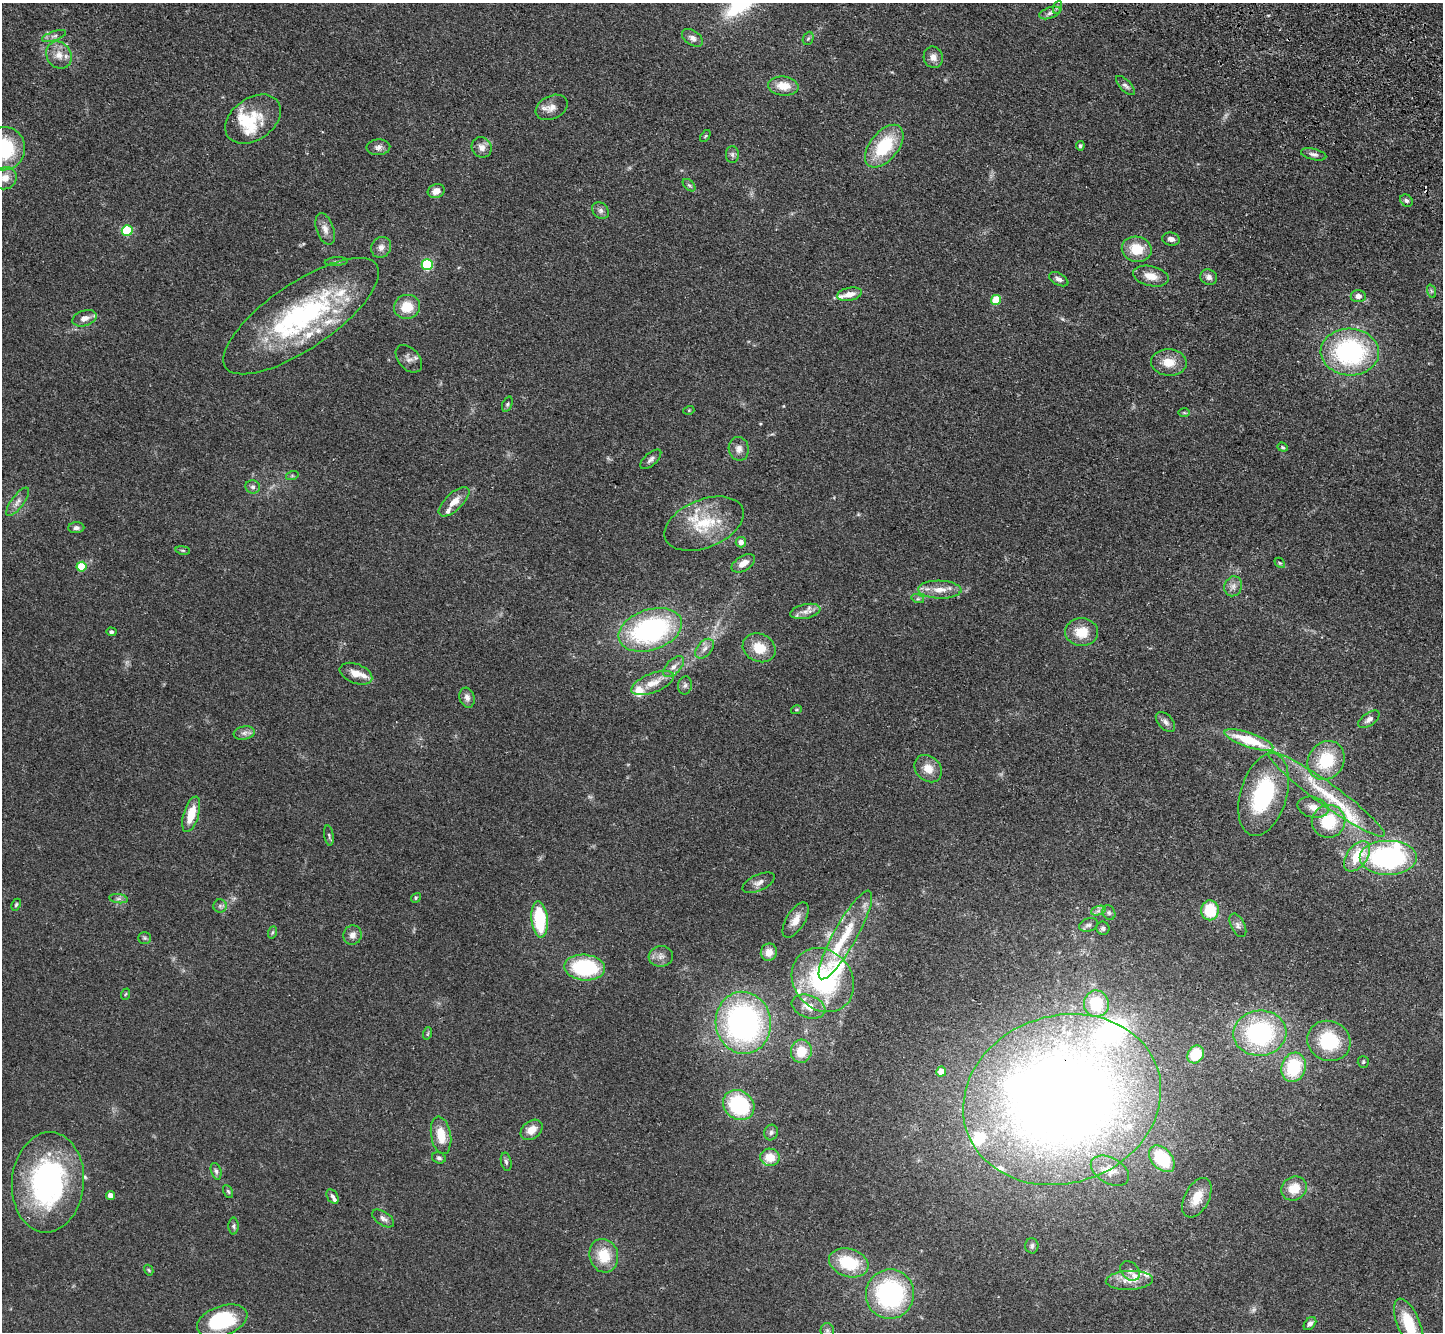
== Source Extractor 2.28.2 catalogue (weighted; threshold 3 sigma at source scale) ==
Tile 10 of 4 x 4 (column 2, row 3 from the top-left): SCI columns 1511-2951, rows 1721-3050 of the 5902 x 5965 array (HDU 1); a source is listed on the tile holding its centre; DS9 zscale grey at full resolution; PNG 1445 x 1334 px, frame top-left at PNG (2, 3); each listed source drawn as its Kron ellipse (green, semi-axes under 4 px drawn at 4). Shown black and unused: <1% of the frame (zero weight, under 3 of 4 exposures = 6% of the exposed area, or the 3 px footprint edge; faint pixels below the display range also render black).
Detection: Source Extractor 2.28.2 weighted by HDU 2 'WHT'; one run over the whole footprint, this tile lists its part. Background 0.0897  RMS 0.0062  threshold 0.0279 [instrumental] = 3 sigma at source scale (4.5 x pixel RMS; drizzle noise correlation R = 1.50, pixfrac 1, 0.05/0.05 arcsec/px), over >= 5 px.
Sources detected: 179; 5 inside a brighter object's white glare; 1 cosmic-ray / hot-pixel residue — neither listed nor drawn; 20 inside a brighter listed object's ellipse — not listed separately; the other 153 listed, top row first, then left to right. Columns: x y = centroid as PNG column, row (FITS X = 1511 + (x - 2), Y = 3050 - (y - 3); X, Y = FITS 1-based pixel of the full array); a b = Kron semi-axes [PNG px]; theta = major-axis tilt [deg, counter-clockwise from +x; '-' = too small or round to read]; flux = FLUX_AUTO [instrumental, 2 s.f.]
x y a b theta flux
1058 7 7 4 70 1.2
1050 13 11 5 19 2.3
54 36 12 4 19 2.2
692 38 12 7 -34 3
808 38 7 5 67 1.1
59 55 14 12 -58 7.1
933 57 11 9 -75 4.2
1125 85 12 5 -46 2.1
783 86 15 9 -6 9.6
552 107 17 11 25 5.5
253 119 30 21 35 21
705 136 7 3 53 0.71
884 146 25 14 51 34
1080 146 4 4 - 1.3
378 147 12 8 4 3.1
482 147 10 9 - 4.1
3 149 22 21 - 45
1314 154 13 5 -14 2.4
732 155 8 6 -89 1.8
5 178 12 10 40 6.1
689 185 7 4 -44 1.2
436 191 8 6 19 5.5
1407 201 7 5 -40 1.6
601 210 9 7 -46 2.2
325 229 16 8 -70 4.5
127 231 5 5 - 47
1171 239 9 6 -7 2.7
381 247 11 9 56 3.5
1137 249 15 12 -12 15
336 262 12 4 4 1.5
427 265 5 5 - 61
1151 276 18 10 -13 7.4
1209 277 8 7 - 3
1059 279 10 6 -28 2.3
1431 291 7 4 -71 1.1
849 294 12 6 12 5.2
1358 296 7 6 - 3.5
996 300 5 5 - 23
407 307 13 12 - 13
301 316 91 33 34 120
84 318 12 7 18 4.2
1350 352 29 23 -2 94
409 359 16 10 -48 3.8
1169 362 18 13 -5 9.5
507 404 8 5 69 1.2
689 410 5 3 - 0.53
1184 413 6 4 -1 0.78
1283 447 5 4 - 0.81
739 449 12 10 -78 4
651 459 13 6 41 2.3
292 476 6 4 18 0.85
253 487 7 6 - 1.9
18 502 17 6 53 3.6
454 502 19 8 44 7.2
704 524 41 24 22 32
76 528 8 5 2 1.9
741 542 5 5 - 4.1
183 550 7 3 -9 0.85
743 563 13 7 31 5
1280 563 6 4 -43 0.82
81 567 5 5 - 25
1233 586 10 8 67 3.2
940 590 22 9 -2 8.1
918 599 6 4 -17 1.1
805 611 15 7 12 4.5
650 630 33 20 18 110
111 632 5 4 - 1
1081 632 16 14 -4 12
759 648 17 14 -24 13
704 649 11 7 50 3.3
673 667 13 7 45 4
356 674 17 9 -22 6.6
653 683 23 9 21 9.7
685 685 9 7 79 2.1
467 698 10 7 -72 3.1
796 710 5 3 - 0.75
1369 719 12 6 35 2.6
1165 722 12 7 -47 2.7
244 733 10 6 10 2.6
1249 740 25 7 -19 27
1326 760 20 17 54 27
928 769 15 12 -45 7.6
1326 794 71 11 -36 32
1264 795 42 23 74 66
1313 807 16 10 -14 6
191 814 18 7 73 13
1329 821 17 16 - 26
329 835 10 4 -82 1.3
1357 856 17 10 53 18
1388 857 29 17 0 97
759 883 17 8 24 3.7
416 898 5 4 - 0.89
118 899 9 4 -8 1.6
16 905 6 4 63 0.89
220 906 6 6 - 1.6
1210 910 10 9 - 23
1098 911 7 4 19 1.7
1109 913 8 6 -60 1.4
540 919 18 8 -85 37
796 920 20 9 58 6.1
1088 925 9 6 21 2.1
1238 925 13 7 -63 2.5
1103 928 7 6 - 1.8
273 932 6 4 70 0.9
352 935 10 9 - 3.9
845 935 50 11 61 24
145 938 6 5 - 1.2
769 952 9 8 - 5.2
661 956 12 10 8 4.1
585 968 20 13 -4 49
823 980 34 29 -50 78
126 994 6 3 69 0.64
1096 1004 13 12 - 22
808 1007 17 11 -20 7.8
743 1023 31 27 -81 170
428 1033 6 4 71 0.87
1260 1033 26 22 4 79
1329 1041 22 19 -26 35
801 1051 11 10 - 13
1196 1054 9 7 56 18
1363 1062 6 5 - 0.96
1294 1067 15 12 73 33
941 1071 5 5 - 9.8
1062 1099 100 84 18 890
739 1105 16 14 -38 50
531 1130 12 9 39 6.8
771 1132 8 6 73 1.8
441 1135 19 10 -80 12
770 1157 9 8 - 10
439 1158 7 5 -17 1.4
1162 1159 15 10 -48 37
506 1162 9 5 -77 1.4
216 1171 8 5 -74 1.7
1110 1171 21 12 -29 6.6
48 1182 50 36 85 130
1294 1188 13 11 34 11
228 1191 7 4 -62 0.99
110 1196 4 4 - 5.5
333 1196 8 5 -59 1.7
1197 1198 21 12 62 12
383 1218 12 6 -34 2.6
233 1226 8 5 90 1.3
1032 1246 7 6 - 1.6
604 1256 17 14 -73 16
849 1263 20 14 -17 28
149 1270 6 4 -60 0.68
1130 1271 11 8 -44 3.6
1129 1280 23 9 2 9
890 1294 25 24 - 94
222 1321 26 15 19 40
1310 1324 7 5 48 2.2
1409 1324 27 11 -67 25
827 1331 7 6 - 1.5
Overlapping masked pixels (flux is a lower limit): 1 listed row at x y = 1062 1099
Isophote crosses this tile's border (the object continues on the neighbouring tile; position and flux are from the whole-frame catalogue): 2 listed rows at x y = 3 149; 1409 1324